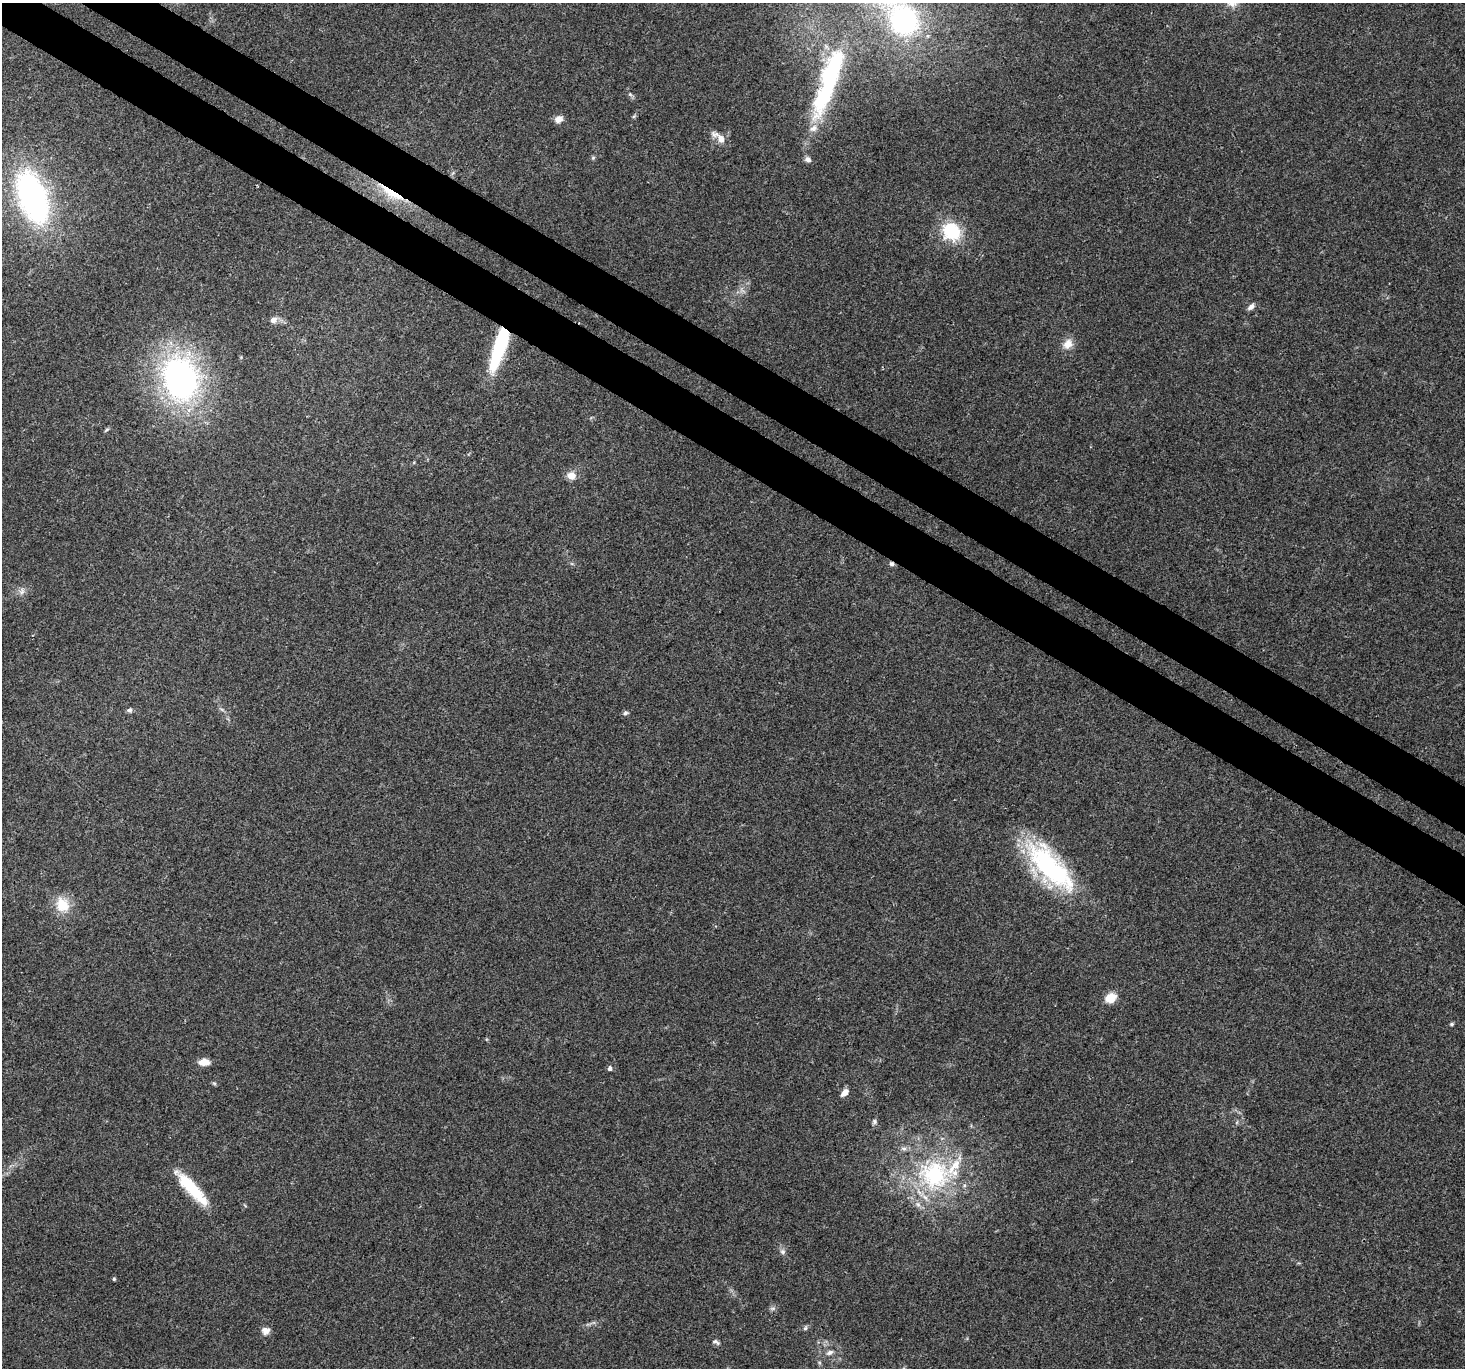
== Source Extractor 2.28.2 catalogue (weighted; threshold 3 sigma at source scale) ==
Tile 11 of 4 x 4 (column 3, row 3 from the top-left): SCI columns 2959-4421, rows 1604-2969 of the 5924 x 6005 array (HDU 1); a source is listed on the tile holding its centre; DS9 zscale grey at full resolution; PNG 1467 x 1370 px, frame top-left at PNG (2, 3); no overlay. Shown black and unused: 7% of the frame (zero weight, under 3 of 4 exposures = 5% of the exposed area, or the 3 px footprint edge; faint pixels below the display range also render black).
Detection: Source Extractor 2.28.2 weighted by HDU 2 'WHT'; one run over the whole footprint, this tile lists its part. Background 0.0555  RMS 0.0041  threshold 0.0184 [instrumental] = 3 sigma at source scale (4.5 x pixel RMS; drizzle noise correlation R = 1.50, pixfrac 1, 0.0396/0.0396 arcsec/px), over >= 5 px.
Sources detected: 42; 1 inside a brighter object's white glare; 1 cosmic-ray / hot-pixel residue — not listed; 1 inside a brighter listed object's ellipse — not listed separately; the other 39 listed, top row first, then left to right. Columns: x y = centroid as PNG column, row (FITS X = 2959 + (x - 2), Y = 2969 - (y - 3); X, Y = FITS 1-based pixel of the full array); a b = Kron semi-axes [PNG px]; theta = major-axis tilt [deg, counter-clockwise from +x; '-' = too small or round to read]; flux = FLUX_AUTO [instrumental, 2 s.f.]
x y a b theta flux
904 20 27 24 -61 66
832 71 60 21 71 47
630 94 6 4 -44 0.72
634 116 6 4 71 0.55
558 119 11 8 18 2.5
813 128 12 9 32 3
721 139 14 10 -70 3.6
593 158 6 4 45 0.61
808 159 8 7 - 1.5
391 193 43 9 -33 13
32 197 48 24 -70 120
951 231 22 20 -47 18
1251 307 10 6 39 1.7
273 320 8 7 - 2.3
1068 344 14 11 52 4.2
499 348 48 12 72 30
180 379 61 47 -74 100
571 476 8 8 - 4.5
22 591 10 7 71 1.8
129 710 7 6 - 1
625 713 7 6 - 0.92
1050 867 74 27 -47 57
62 905 22 19 -67 8.9
1111 998 10 8 23 7.9
1452 1024 6 4 27 0.62
204 1062 11 7 -3 4.4
610 1068 5 5 - 1.3
214 1083 6 4 -42 0.56
845 1092 11 6 48 2.4
874 1121 7 6 - 0.95
934 1175 43 39 -18 51
192 1188 46 11 -47 19
783 1252 7 7 - 1.2
114 1279 4 4 - 0.57
773 1308 7 4 18 0.82
805 1328 6 5 - 0.78
265 1331 10 9 - 2.3
716 1342 11 5 -29 1.1
830 1352 11 6 27 1.6
Overlapping masked pixels (flux is a lower limit): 2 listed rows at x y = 391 193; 499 348
Isophote crosses this tile's border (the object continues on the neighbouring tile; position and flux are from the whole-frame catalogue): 1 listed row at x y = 904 20